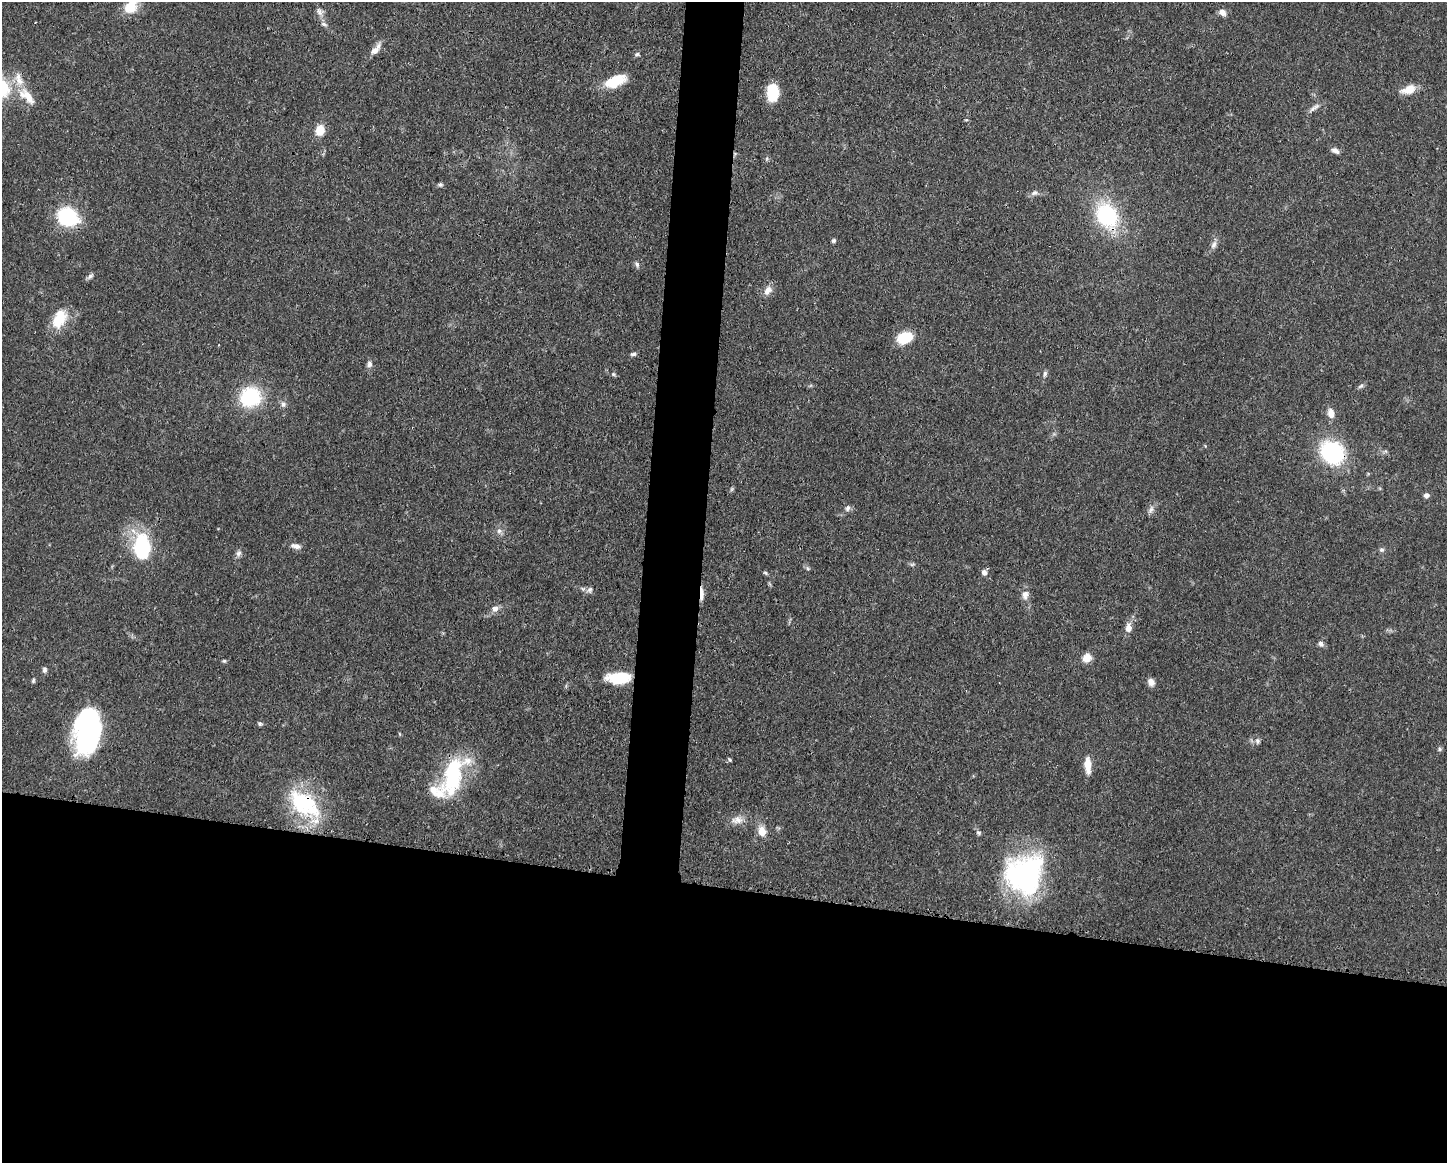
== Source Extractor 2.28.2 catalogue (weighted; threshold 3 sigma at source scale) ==
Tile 11 of 3 x 4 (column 2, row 4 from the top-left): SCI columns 1557-3001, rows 6-1166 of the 4670 x 4657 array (HDU 1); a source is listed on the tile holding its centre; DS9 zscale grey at full resolution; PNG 1449 x 1165 px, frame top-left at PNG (2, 2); no overlay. Shown black and unused: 27% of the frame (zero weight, under 3 of 4 exposures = <1% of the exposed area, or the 3 px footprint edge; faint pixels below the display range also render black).
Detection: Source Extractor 2.28.2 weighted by HDU 2 'WHT'; one run over the whole footprint, this tile lists its part. Background 0.0551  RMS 0.0033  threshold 0.0148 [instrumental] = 3 sigma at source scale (4.5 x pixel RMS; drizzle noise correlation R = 1.50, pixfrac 1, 0.05/0.05 arcsec/px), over >= 5 px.
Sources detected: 73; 4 inside a brighter listed object's ellipse — not listed separately; the other 69 listed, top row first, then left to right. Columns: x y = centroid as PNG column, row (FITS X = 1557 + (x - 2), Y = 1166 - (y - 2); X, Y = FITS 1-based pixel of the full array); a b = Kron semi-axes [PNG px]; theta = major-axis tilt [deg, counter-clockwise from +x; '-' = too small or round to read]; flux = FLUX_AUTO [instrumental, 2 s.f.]
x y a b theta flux
131 7 16 13 45 6.7
319 12 14 6 -67 1.7
1222 12 8 6 -40 2.1
376 49 19 7 50 2.6
637 54 6 5 - 0.62
615 81 24 11 22 9.8
1409 89 18 10 19 4.2
772 92 15 10 -89 14
27 96 31 14 -43 7.4
1314 108 19 5 36 1.5
320 130 12 10 75 4.5
1335 151 10 6 -28 1.4
440 185 6 6 - 0.66
1034 193 10 7 10 1.2
1107 216 22 17 -58 32
67 217 23 18 -33 21
834 241 5 4 - 0.67
1214 245 12 7 68 1.5
637 264 7 6 - 0.89
90 276 9 6 43 0.9
768 290 13 9 51 2.4
59 319 25 15 65 8.4
905 338 14 10 21 12
218 345 3 2 - 0.24
633 354 8 4 8 0.73
369 364 8 7 - 1.2
613 374 5 5 - 0.5
1045 374 8 5 73 0.75
1361 386 8 5 35 0.76
250 397 20 19 - 21
283 404 8 7 - 1
1331 413 11 8 -76 2.7
1332 453 25 21 -42 32
1426 495 7 6 - 1.1
848 508 9 6 58 1.1
1151 509 12 6 64 1.3
499 531 8 6 1 1.2
296 546 13 7 -13 1.7
142 547 25 16 -87 26
1381 550 7 6 - 0.73
239 553 8 7 - 1.1
912 564 7 4 19 0.51
808 568 7 4 -45 0.54
984 572 7 7 - 1.3
765 573 6 5 - 0.49
590 590 10 7 51 1.2
702 594 17 4 -88 2.4
1025 595 13 9 80 2.1
495 609 10 8 14 1.8
1128 628 10 7 83 2.5
1321 644 7 6 - 1.1
1087 658 6 5 - 7.5
224 661 5 5 - 0.44
45 670 7 6 - 0.87
618 678 27 13 1 11
33 680 6 5 - 0.52
1151 682 10 7 -59 1.8
260 724 6 5 - 0.64
88 731 40 22 83 71
1257 741 8 6 -89 0.94
1440 749 6 5 - 0.56
730 760 6 5 - 0.49
1088 765 20 7 -86 4
453 776 57 25 69 30
305 804 48 26 -43 29
737 820 16 10 0 3
762 831 9 8 - 4.3
978 833 6 5 - 0.7
1025 874 43 40 57 62
Overlapping masked pixels (flux is a lower limit): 4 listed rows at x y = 1107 216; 1332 453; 702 594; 305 804
Isophote crosses this tile's border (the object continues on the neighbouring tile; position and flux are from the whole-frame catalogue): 1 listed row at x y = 131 7